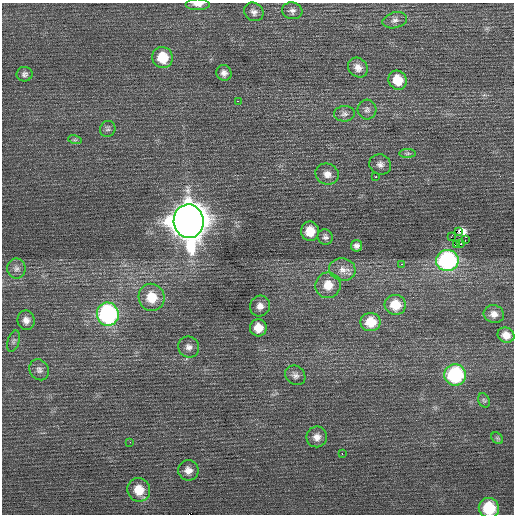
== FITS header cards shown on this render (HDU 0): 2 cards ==
NAXIS1  =                  512 / Axis length
NAXIS2  =                  512 / Axis length

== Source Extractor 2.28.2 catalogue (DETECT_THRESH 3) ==
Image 512 x 512 px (HDU 0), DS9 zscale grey, 1 PNG px = 1 image px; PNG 516 x 516 px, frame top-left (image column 1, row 512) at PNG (2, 3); each listed source drawn as its Kron ellipse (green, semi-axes under 4 px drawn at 4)
Background 0.323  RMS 0.75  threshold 2.24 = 3 sigma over >= 5 px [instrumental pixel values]
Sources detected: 54; all 54 listed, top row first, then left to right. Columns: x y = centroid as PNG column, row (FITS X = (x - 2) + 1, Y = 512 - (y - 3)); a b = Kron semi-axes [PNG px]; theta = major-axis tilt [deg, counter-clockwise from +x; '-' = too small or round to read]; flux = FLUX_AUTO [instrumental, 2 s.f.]
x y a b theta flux
198 4 12 5 0 340
292 11 10 8 -9 210
254 12 10 9 - 240
395 20 12 7 14 250
163 58 10 10 - 1300
358 68 10 9 - 360
224 73 8 7 - 240
24 74 8 7 - 160
398 80 10 9 - 990
238 101 2 2 - 530
367 109 10 9 - 190
344 114 10 7 3 200
108 129 8 7 - 130
75 140 7 4 -18 89
408 153 8 4 1 100
380 164 11 10 - 250
327 174 12 10 -24 370
375 177 3 3 - 340
189 221 17 15 -83 120000
310 231 9 9 - 800
458 231 3 3 - 15000
325 237 8 7 - 160
451 237 2 2 - 1900
465 240 3 2 - 68
461 244 3 2 - 130
457 245 4 2 - 63
356 246 6 5 - 180
447 260 11 10 - 8000
402 264 3 2 - 150
16 269 10 9 - 260
342 269 13 11 -12 450
328 285 13 12 - 790
152 297 13 13 - 1200
395 305 10 10 - 1000
260 306 10 10 - 360
108 314 11 11 - 8500
494 314 10 8 -15 320
26 320 10 8 -80 300
371 322 10 9 - 980
258 328 8 8 - 700
506 335 8 7 - 420
14 341 11 6 72 130
189 347 11 10 - 290
39 370 11 9 -56 240
295 375 11 9 -41 230
455 375 11 10 - 4700
484 400 7 5 -66 96
317 437 10 10 - 350
497 438 6 5 - 94
130 442 3 2 - 58
342 453 2 2 - 300
188 470 10 10 - 390
139 490 12 11 - 1000
489 508 10 10 - 2100
At the frame edge (FLAGS 8, measured only in part): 2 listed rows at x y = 198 4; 489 508